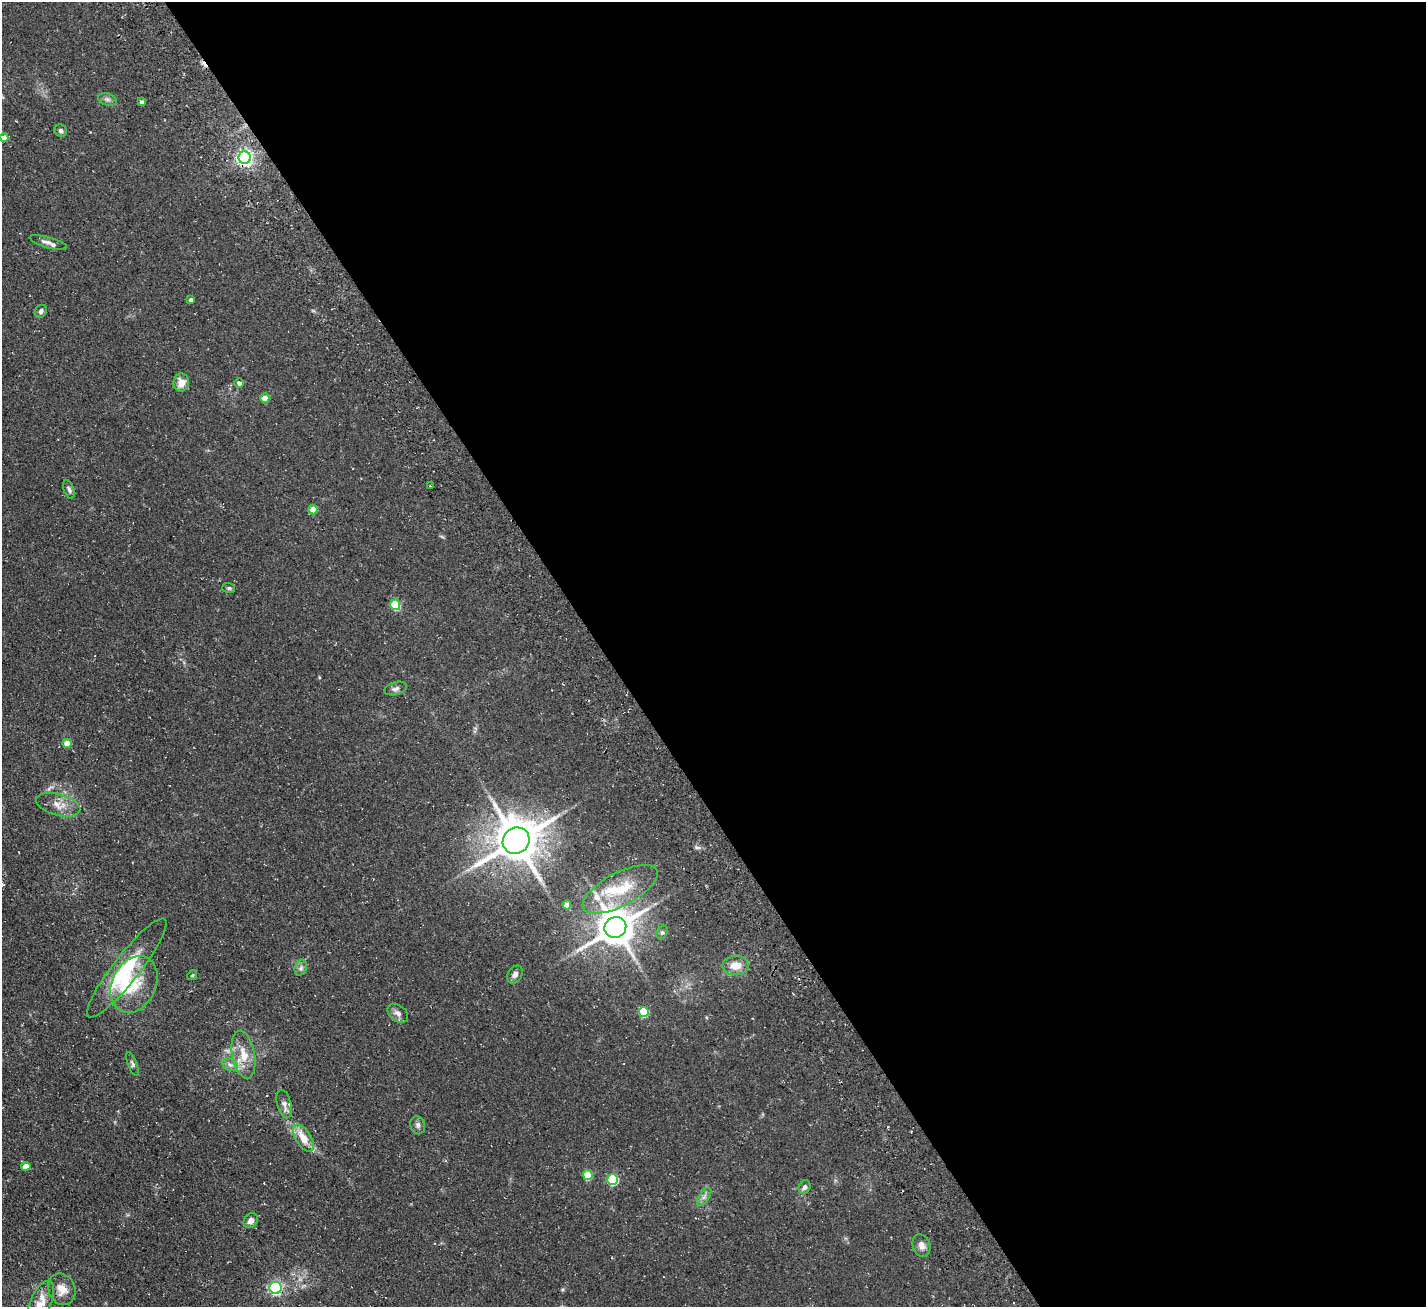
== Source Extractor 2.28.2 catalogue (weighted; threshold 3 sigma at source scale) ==
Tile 8 of 4 x 4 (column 4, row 2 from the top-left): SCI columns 4439-5862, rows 2943-4247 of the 6030 x 6023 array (HDU 1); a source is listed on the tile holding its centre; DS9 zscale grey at full resolution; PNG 1428 x 1309 px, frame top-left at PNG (2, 2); each listed source drawn as its Kron ellipse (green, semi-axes under 4 px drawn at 4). Shown black and unused: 58% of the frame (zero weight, under 3 of 4 exposures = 11% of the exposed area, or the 3 px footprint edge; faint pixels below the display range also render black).
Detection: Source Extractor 2.28.2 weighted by HDU 2 'WHT'; one run over the whole footprint, this tile lists its part. Background 0.0594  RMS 0.009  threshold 0.0403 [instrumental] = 3 sigma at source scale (4.5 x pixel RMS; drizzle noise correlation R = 1.50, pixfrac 1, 0.05/0.05 arcsec/px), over >= 5 px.
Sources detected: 52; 1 inside a brighter object's white glare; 1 cosmic-ray / hot-pixel residue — neither listed nor drawn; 2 inside a brighter listed object's ellipse — not listed separately; the other 48 listed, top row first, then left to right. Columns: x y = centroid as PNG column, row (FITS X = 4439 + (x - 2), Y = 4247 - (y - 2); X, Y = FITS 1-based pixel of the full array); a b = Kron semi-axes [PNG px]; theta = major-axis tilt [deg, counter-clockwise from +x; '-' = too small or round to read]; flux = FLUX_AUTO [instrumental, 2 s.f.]
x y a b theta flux
107 99 9 6 -19 2.6
141 102 4 3 - 2.6
61 131 6 6 - 2.4
4 138 4 4 - 8
245 158 6 6 - 240
48 242 19 5 -16 4.3
191 300 4 4 - 2.7
41 311 7 5 48 2.5
181 383 9 7 84 8.3
239 383 5 4 - 2.7
265 398 4 4 - 10
430 486 2 2 - 0.56
69 489 10 5 -70 2.3
313 510 4 4 - 12
229 588 6 5 - 1.3
395 605 5 5 - 37
396 689 12 6 17 2.9
67 743 4 4 - 9.1
58 805 22 10 -15 10
516 841 14 12 36 2800
620 889 41 16 28 36
567 905 4 4 - 9.6
615 927 11 10 - 1900
662 932 7 5 62 1.8
736 965 13 10 2 10
127 968 62 13 52 47
301 968 8 6 69 2.5
515 974 10 7 55 3.3
192 975 5 4 - 1.1
134 984 30 22 65 29
644 1012 5 5 - 39
398 1013 11 7 -38 4.1
243 1055 24 11 -80 15
132 1064 12 4 -69 2
230 1065 8 6 -21 2.7
284 1104 14 7 -75 4.7
418 1125 9 7 -76 2.8
303 1138 15 7 -58 12
26 1166 4 4 - 8.4
588 1175 5 5 - 24
613 1180 5 5 - 55
805 1187 7 5 58 2.6
704 1197 10 5 54 2.8
251 1221 8 6 51 4.6
921 1246 12 8 -68 4.9
276 1288 6 6 - 140
62 1289 16 13 -66 10
40 1303 24 10 66 11
Overlapping masked pixels (flux is a lower limit): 1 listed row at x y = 245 158
Isophote crosses this tile's border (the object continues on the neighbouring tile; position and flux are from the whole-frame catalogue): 1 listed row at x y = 40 1303